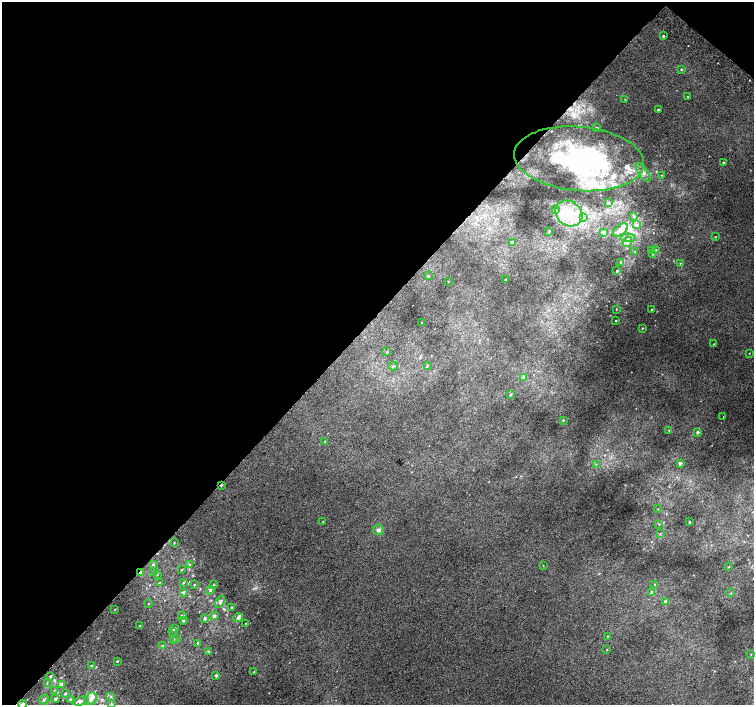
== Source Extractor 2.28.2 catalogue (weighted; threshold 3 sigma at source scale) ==
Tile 2 of 4 x 4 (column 2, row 1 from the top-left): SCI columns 1537-3039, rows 4487-5892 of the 6074 x 6091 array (HDU 1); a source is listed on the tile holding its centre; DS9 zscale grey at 2 x 2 block average (1 PNG px = mean of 2 x 2 image px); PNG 756 x 707 px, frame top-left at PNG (2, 2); each listed source drawn as its Kron ellipse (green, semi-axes under 4 px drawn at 4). Shown black and unused: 46% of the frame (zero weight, under 2 of 3 exposures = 2% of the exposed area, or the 3 px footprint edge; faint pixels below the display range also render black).
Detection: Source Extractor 2.28.2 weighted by HDU 2 'WHT'; one run over the whole footprint, this tile lists its part. Background 0.0071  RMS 0.0071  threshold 0.032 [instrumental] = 3 sigma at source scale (4.5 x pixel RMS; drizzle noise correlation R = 1.50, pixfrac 1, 0.0396/0.0396 arcsec/px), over >= 5 px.
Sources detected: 134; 4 inside a brighter object's white glare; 1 cosmic-ray / hot-pixel residue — neither listed nor drawn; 13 inside a brighter listed object's ellipse — not listed separately; the other 116 listed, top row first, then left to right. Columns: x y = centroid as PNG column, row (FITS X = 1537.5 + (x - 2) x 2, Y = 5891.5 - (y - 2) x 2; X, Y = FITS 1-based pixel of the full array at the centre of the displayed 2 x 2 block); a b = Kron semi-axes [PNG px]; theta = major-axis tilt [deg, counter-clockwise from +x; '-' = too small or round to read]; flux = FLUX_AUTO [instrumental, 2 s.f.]
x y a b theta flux
663 36 2 2 - 2.1
681 69 3 2 - 1.5
687 97 2 2 - 0.74
625 100 2 2 - 0.56
658 110 2 2 - 2.9
597 128 2 2 - 4.6
579 159 65 32 -5 240
723 162 2 2 - 1.3
643 172 11 4 -55 7
662 175 2 2 - 1.1
608 202 3 3 - 1.6
555 210 3 3 - 1.8
569 213 14 12 -38 39
634 216 4 4 - 2.4
583 217 4 3 - 2.5
636 224 4 2 - 2
620 230 8 5 37 13
549 231 3 3 - 2.1
604 232 3 3 - 8.2
715 237 2 2 - 0.82
629 238 7 4 -1 5.6
512 242 3 3 - 6.8
627 242 5 4 - 4.9
651 250 3 2 - 1.1
656 250 3 3 - 1.2
635 252 3 3 - 1.5
653 254 3 3 - 1.1
621 262 4 3 - 1.7
680 263 2 2 - 1.1
617 271 2 2 - 3.1
428 276 3 3 - 1.8
505 280 2 2 - 2
448 281 2 2 - 0.84
616 309 2 2 - 1
651 309 2 2 - 0.89
616 320 2 2 - 1
421 323 2 2 - 0.76
642 328 2 2 - 1.2
714 344 2 2 - 0.69
387 352 3 2 - 1.4
749 353 2 2 - 0.59
393 366 5 3 - 2.1
427 366 3 3 - 2.1
524 377 3 3 - 7.8
510 394 3 3 - 2.1
723 416 2 2 - 2.2
563 420 2 2 - 2
669 430 3 2 - 0.92
698 432 3 2 - 3.9
325 441 3 2 - 0.97
680 463 3 2 - 6.8
596 464 3 2 - 0.93
221 485 3 2 - 2.1
658 509 2 2 - 0.63
323 521 2 2 - 1.1
689 522 3 2 - 1.1
659 524 3 2 - 1.1
378 530 5 5 - 4.4
660 534 3 3 - 1.6
174 543 3 2 - 0.81
153 565 3 3 - 2.4
189 565 3 2 - 1.2
543 565 2 2 - 0.58
729 567 3 2 - 0.9
181 570 3 2 - 0.77
154 571 3 2 - 1.2
140 573 3 2 - 4.8
157 574 3 2 - 1.2
159 582 3 2 - 1.1
183 582 3 2 - 1.5
214 584 4 2 - 1.3
194 585 2 2 - 0.99
655 585 3 2 - 3.1
210 590 4 3 - 2.9
183 592 3 3 - 2.2
652 593 3 3 - 6.4
731 593 3 3 - 1.5
220 602 7 3 55 4.1
666 602 2 2 - 13
148 604 2 2 - 0.72
232 608 4 3 - 3.3
115 610 2 2 - 0.6
182 616 4 2 - 1.7
214 616 3 2 - 6.1
238 618 5 4 - 4
205 619 3 3 - 2.8
183 620 3 2 - 2.4
246 623 2 2 - 0.66
140 626 2 2 - 0.71
175 629 2 2 - 3.8
173 631 3 2 - 1.8
608 636 3 2 - 0.92
177 639 3 2 - 1.5
173 640 3 3 - 1.5
198 643 2 2 - 5.6
162 646 3 3 - 1.8
607 650 2 2 - 0.7
209 651 4 2 - 1.5
751 654 2 2 - 0.7
117 661 3 2 - 1.6
91 666 3 2 - 1.3
254 672 3 2 - 1.6
216 675 2 2 - 4.3
50 676 3 2 - 2.1
47 682 3 2 - 0.87
61 685 4 3 - 4.2
54 690 2 2 - 0.53
65 694 2 2 - 2.4
111 696 3 3 - 1.6
44 699 5 3 - 2.4
56 699 4 3 - 2
91 699 7 5 45 11
71 700 2 2 - 5.2
81 701 8 3 15 4.8
23 704 4 3 - 6.7
111 704 3 2 - 1.2
Overlapping masked pixels (flux is a lower limit): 2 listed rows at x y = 221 485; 140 573
Isophote crosses this tile's border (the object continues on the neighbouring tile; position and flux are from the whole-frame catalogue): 1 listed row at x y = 23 704
Diffuse or blended objects may show on this block-average render without a row.